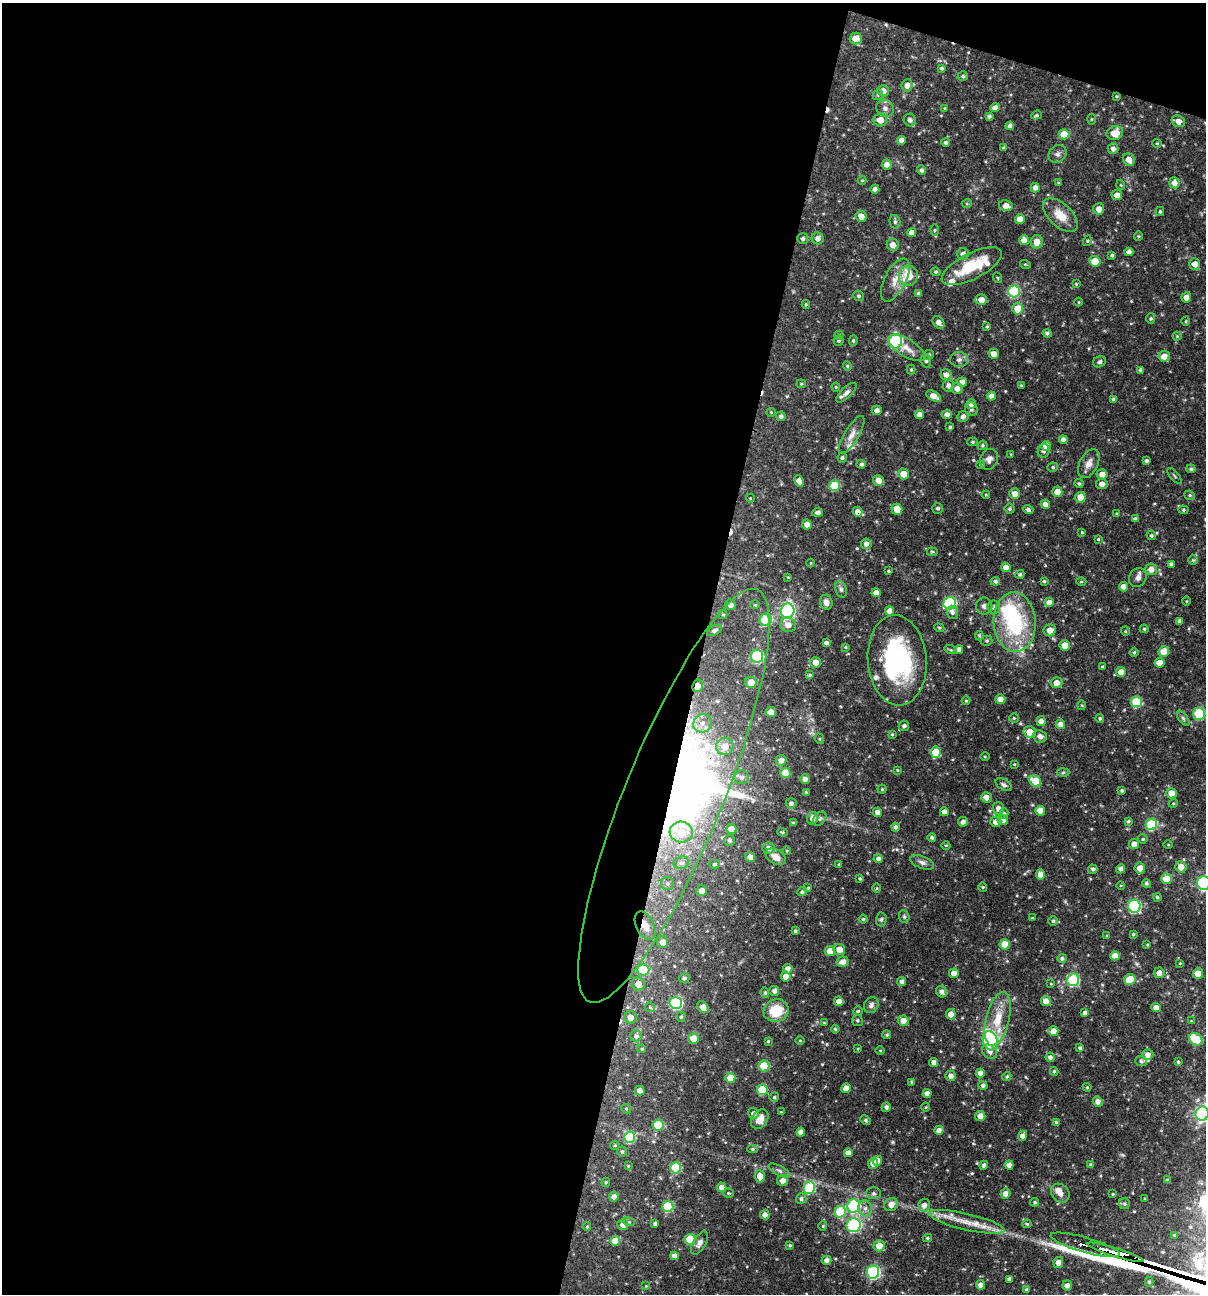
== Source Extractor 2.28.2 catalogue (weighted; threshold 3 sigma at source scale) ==
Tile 1 of 4 x 4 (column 1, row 1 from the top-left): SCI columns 250-1453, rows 3875-5166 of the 5187 x 5168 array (HDU 1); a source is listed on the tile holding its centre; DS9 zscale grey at full resolution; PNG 1208 x 1296 px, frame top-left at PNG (2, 3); each listed source drawn as its Kron ellipse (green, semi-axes under 4 px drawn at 4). Shown black and unused: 60% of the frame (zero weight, under 3 of 4 exposures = <1% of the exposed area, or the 3 px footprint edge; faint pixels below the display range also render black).
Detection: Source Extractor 2.28.2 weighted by HDU 2 'WHT'; one run over the whole footprint, this tile lists its part. Background 0.0667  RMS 0.0035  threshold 0.0157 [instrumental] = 3 sigma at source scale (4.5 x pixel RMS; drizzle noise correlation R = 1.50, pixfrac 1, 0.05/0.05 arcsec/px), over >= 5 px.
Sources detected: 480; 3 inside a brighter object's white glare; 6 cosmic-ray / hot-pixel residue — neither listed nor drawn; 10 inside a brighter listed object's ellipse — not listed separately; the other 461 listed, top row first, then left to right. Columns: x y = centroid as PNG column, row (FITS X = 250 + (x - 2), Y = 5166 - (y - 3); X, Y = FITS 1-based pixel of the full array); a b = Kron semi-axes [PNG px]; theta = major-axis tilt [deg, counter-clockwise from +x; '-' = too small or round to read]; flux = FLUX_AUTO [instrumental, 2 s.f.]
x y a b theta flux
856 39 6 6 - 3.2
942 68 4 4 - 0.62
963 76 5 5 - 0.7
907 85 6 5 - 1.8
883 91 5 5 - 2.4
878 95 5 4 - 0.52
1117 96 3 3 - 0.34
885 108 9 8 - 1.6
945 108 4 3 - 0.35
995 108 5 4 - 1.8
1036 115 5 4 - 0.49
989 116 4 4 - 0.7
1091 119 5 3 - 0.33
880 120 7 6 - 3.4
910 120 6 6 - 1.3
1178 121 7 5 -19 2.4
1010 126 4 4 - 1.3
1115 133 8 7 - 3.9
1064 134 5 5 - 5.6
902 140 4 4 - 2
946 143 4 4 - 0.67
1157 143 4 4 - 0.4
1004 148 3 3 - 0.52
1113 149 5 5 - 1.3
1057 154 9 8 - 1.3
1129 160 6 5 - 2.7
887 165 5 5 - 2.3
922 170 5 4 - 0.88
862 180 4 4 - 0.32
1059 183 3 3 - 0.34
1174 183 5 5 - 2.4
1121 185 5 3 - 0.3
1035 188 5 4 - 2
875 189 4 4 - 1.2
1117 195 5 5 - 2.4
967 203 5 3 - 0.36
1006 206 7 5 -11 2.2
1099 209 5 5 - 2.8
1160 211 4 3 - 0.5
1060 215 21 11 -43 5
861 216 5 5 - 2.5
1020 219 5 5 - 3.1
895 222 7 5 -75 0.72
935 230 5 3 - 0.39
912 233 4 4 - 2.4
1139 236 5 3 - 0.34
818 238 6 6 - 1.8
803 239 5 5 - 0.89
1024 240 5 5 - 2.3
1087 241 5 3 - 0.35
1037 242 7 6 - 2.7
893 245 6 6 - 2.5
1129 252 4 4 - 1.8
963 254 6 6 - 1.4
1112 255 3 3 - 0.59
1095 261 6 5 - 6.3
1025 264 5 3 - 0.3
1195 264 6 5 - 2.4
972 266 33 13 27 12
936 272 5 4 - 0.55
908 276 10 9 - 8.7
998 278 5 3 - 0.29
895 280 23 10 63 4.4
1076 284 4 4 - 0.37
1014 291 6 6 - 27
919 294 4 4 - 1.1
859 296 5 5 - 0.72
1186 297 5 5 - 2.1
981 300 6 5 - 2.5
1079 302 4 3 - 0.26
806 304 4 4 - 0.37
1018 309 6 5 - 5.6
1151 318 5 4 - 0.47
1186 321 5 3 - 0.26
939 322 7 5 -53 1.7
987 327 3 3 - 0.42
1047 333 4 4 - 0.69
839 335 4 4 - 0.41
1177 336 4 4 - 0.35
853 340 5 4 - 0.48
838 341 5 5 - 0.57
896 341 7 6 - 33
907 348 21 9 -30 3.4
994 354 5 5 - 2
929 355 5 5 - 0.59
1164 356 6 5 - 2.6
959 359 9 7 3 1.4
926 361 7 5 -74 0.63
1100 362 6 5 - 0.77
847 366 4 4 - 0.42
911 369 5 4 - 0.43
1141 370 4 3 - 1
946 375 6 5 - 1.9
962 382 5 4 - 1.8
801 384 5 4 - 0.41
1021 385 3 3 - 0.3
948 386 6 5 - 1.4
836 387 4 4 - 0.32
957 389 5 5 - 1.8
846 393 13 5 44 1.3
933 396 8 4 -29 3.1
991 396 4 4 - 1.9
1114 399 4 4 - 0.8
971 404 5 5 - 1.8
971 409 7 6 - 0.94
877 410 5 4 - 1.4
771 412 4 4 - 0.39
947 414 5 4 - 1.6
919 415 4 4 - 1.8
781 416 4 4 - 1
963 417 6 5 - 1.4
950 427 3 3 - 0.51
852 435 21 7 59 2.8
1063 440 4 4 - 1.4
972 442 5 4 - 0.48
982 445 5 4 - 0.55
1046 446 5 5 - 2.8
1044 451 7 6 - 1.1
1011 454 3 3 - 0.27
842 458 5 4 - 0.66
989 459 11 8 66 1.8
1146 461 3 3 - 0.75
861 464 5 4 - 0.76
1089 464 16 9 62 2.5
980 465 4 3 - 0.42
1053 467 5 4 - 0.57
1191 469 4 4 - 0.67
904 474 5 5 - 4.5
1102 474 5 5 - 2.3
1175 476 10 2 -49 0.43
878 480 5 5 - 2.7
799 481 6 4 -68 2.6
1079 484 5 3 - 0.42
1102 484 6 5 - 1.9
835 486 5 5 - 11
1057 492 5 5 - 3.2
1015 494 5 5 - 2.4
986 495 4 4 - 0.35
1190 495 5 4 - 0.52
1080 497 5 5 - 4.4
750 498 4 3 - 0.24
1045 504 5 4 - 1.5
938 508 5 5 - 0.77
897 509 5 5 - 4
1009 509 5 5 - 0.53
1028 510 5 4 - 0.89
1183 510 5 4 - 0.48
818 512 5 4 - 1.1
858 512 5 4 - 2.3
1117 513 4 3 - 0.36
1135 519 4 4 - 0.91
807 524 5 5 - 2
1082 532 3 3 - 0.32
1151 535 5 4 - 0.66
1098 539 3 3 - 0.39
866 544 5 5 - 1.3
932 552 5 4 - 0.46
1193 560 5 5 - 0.46
811 563 4 3 - 0.29
1171 564 4 3 - 0.79
1006 567 4 4 - 2.4
1151 569 6 6 - 2.4
888 571 3 2 - 0.33
1020 574 5 4 - 0.6
788 577 4 4 - 0.3
1138 578 10 8 57 1.5
995 581 4 4 - 0.85
1044 581 3 3 - 0.48
1081 581 5 3 - 0.41
1123 587 4 4 - 2.2
841 589 8 5 -70 0.92
876 593 4 4 - 2.3
1186 601 5 3 - 0.29
826 602 7 6 - 1.7
1049 602 5 4 - 2.3
950 603 6 6 - 37
730 605 5 5 - 1.9
755 605 5 4 - 0.4
984 606 8 8 - 1.2
994 607 6 6 - 1.3
787 611 7 7 - 70
890 611 4 4 - 2.9
952 612 6 5 - 1.2
723 615 4 4 - 0.43
766 620 6 6 - 18
1179 621 4 3 - 0.9
1015 622 30 21 -87 31
788 625 8 7 - 2.3
939 628 5 4 - 0.45
1144 629 4 4 - 0.43
715 630 8 4 27 0.85
1050 630 6 6 - 2.7
1125 631 4 4 - 0.36
979 636 4 3 - 0.44
987 641 6 5 - 0.55
826 643 4 4 - 1.1
1065 645 5 5 - 3.8
845 647 4 3 - 0.36
951 650 6 4 -18 0.43
959 650 4 4 - 1.7
1134 652 4 4 - 0.46
1164 652 5 5 - 6.2
757 656 6 6 - 32
897 660 45 29 -85 46
815 662 5 5 - 2.5
1159 663 5 4 - 4.1
1102 667 4 3 - 0.47
1121 672 5 4 - 2.3
810 675 4 3 - 0.51
751 682 5 5 - 4
1056 683 6 5 - 2.4
697 686 6 5 - 2.4
1000 699 5 4 - 2.4
966 701 4 4 - 0.37
1137 702 5 5 - 19
1082 705 5 3 - 0.33
771 712 5 5 - 2
1199 714 6 6 - 18
1014 718 4 4 - 0.43
1100 718 4 4 - 0.6
1183 718 9 4 -54 0.74
1041 721 5 4 - 1.9
702 723 9 8 - 3.1
1060 724 5 4 - 2.1
904 726 5 5 - 0.94
1030 732 6 6 - 3.9
892 734 4 3 - 0.41
1040 736 7 6 - 1.7
820 739 5 3 - 0.32
725 747 9 8 - 4.6
936 752 5 5 - 7.9
985 757 4 3 - 0.31
781 760 5 5 - 1.6
1014 764 3 3 - 0.29
897 770 4 3 - 0.33
1063 772 6 4 3 0.49
785 773 5 5 - 7
742 777 7 7 - 1.3
805 779 5 4 - 1.6
1035 781 6 5 - 8.6
1004 785 9 5 -31 0.92
882 789 4 4 - 0.4
1122 791 3 3 - 0.66
806 792 4 4 - 0.41
1171 793 5 5 - 3.7
674 796 223 49 68 210
986 797 5 5 - 2.1
791 803 5 5 - 0.98
1173 803 5 4 - 0.4
998 808 6 5 - 1.5
1040 811 5 4 - 3.8
877 812 5 4 - 1.7
944 812 4 4 - 1.6
1004 813 5 4 - 0.48
813 818 6 5 - 2.1
820 819 8 5 51 0.82
1003 820 5 5 - 1.8
1128 821 4 3 - 0.52
963 822 5 5 - 1.3
996 822 5 5 - 2.2
793 823 4 3 - 0.34
1151 824 6 5 - 23
895 827 4 4 - 0.87
731 829 5 5 - 2.5
681 832 11 10 - 6.2
783 832 5 4 - 0.44
932 837 4 4 - 0.76
1143 839 5 4 - 0.52
729 840 5 5 - 0.72
1134 844 5 5 - 2.1
946 845 4 3 - 0.29
1168 845 5 3 - 0.29
769 848 6 5 - 1.7
787 851 4 3 - 0.31
750 857 5 4 - 2
776 857 11 7 -30 2.5
878 859 4 4 - 1.3
922 862 12 6 -21 1.3
681 863 7 6 - 1.1
714 864 5 4 - 0.57
839 864 4 4 - 0.47
1181 867 6 5 - 3
1140 868 5 5 - 2.6
1093 869 4 4 - 0.84
1121 869 4 4 - 1.1
1041 874 5 4 - 2.7
860 878 3 3 - 0.39
1166 879 5 5 - 5.5
667 883 7 6 - 0.86
1146 883 5 4 - 0.62
1204 883 7 6 - 54
1121 885 4 3 - 0.29
983 887 4 4 - 0.38
808 888 3 3 - 0.32
877 888 5 3 - 0.33
701 891 5 5 - 2.1
802 892 5 4 - 0.7
1157 897 4 4 - 0.49
1134 906 6 6 - 34
904 917 7 5 -70 0.67
1032 918 3 3 - 0.45
863 919 4 4 - 0.46
881 919 7 5 86 0.71
1053 921 5 4 - 0.62
645 926 15 9 -64 3.3
795 931 3 3 - 0.49
1133 934 3 3 - 0.43
1107 936 4 3 - 0.3
662 942 6 6 - 2.6
1005 944 5 5 - 6
1147 944 4 3 - 0.33
839 949 6 5 - 3.2
830 951 5 5 - 4.7
1115 956 5 4 - 2.9
1062 958 4 4 - 0.87
843 962 6 5 - 2.2
1180 963 4 3 - 0.28
788 969 4 4 - 2.3
643 970 6 5 - 13
954 973 5 5 - 3.2
1159 973 5 5 - 2.2
1198 973 5 5 - 4.5
786 976 5 5 - 2.7
684 978 5 5 - 0.78
1130 979 6 5 - 6.7
1073 980 6 6 - 32
902 982 4 4 - 1.2
638 984 7 6 - 2.6
1051 984 4 3 - 0.25
774 991 5 5 - 1.5
942 992 6 5 - 1.5
765 993 5 4 - 0.55
839 1001 5 4 - 2.1
1046 1001 5 5 - 2.8
676 1003 6 6 - 30
871 1005 8 7 - 1.2
650 1007 5 4 - 0.43
703 1007 6 5 - 2.4
1156 1008 4 4 - 2.8
776 1011 12 11 - 9.3
858 1011 5 4 - 0.46
1085 1013 4 4 - 1.6
951 1014 5 5 - 2.8
630 1017 6 6 - 2
681 1017 5 4 - 0.49
998 1019 27 11 76 8.6
857 1020 5 5 - 0.61
903 1021 5 5 - 2.7
1191 1021 3 3 - 0.26
824 1023 4 3 - 0.33
835 1029 4 4 - 0.45
1053 1031 5 5 - 2.5
887 1035 4 4 - 0.5
636 1036 6 5 - 0.98
693 1039 5 5 - 3.3
1196 1039 7 5 -38 14
768 1041 3 3 - 0.42
800 1041 5 3 - 0.37
990 1041 10 7 -74 35
1080 1048 4 4 - 0.71
642 1049 4 3 - 0.44
858 1049 4 3 - 0.29
880 1050 5 3 - 0.32
990 1052 8 6 -43 1.4
1148 1055 5 5 - 1.8
1050 1057 4 4 - 1
1141 1061 6 5 - 0.65
934 1062 4 4 - 1.8
1178 1062 3 3 - 0.43
764 1066 5 5 - 14
1054 1071 4 3 - 0.49
980 1073 4 4 - 2.3
951 1076 5 5 - 1.6
1007 1076 4 4 - 0.55
730 1078 5 5 - 5.8
912 1082 3 3 - 0.67
983 1085 5 4 - 0.93
1087 1087 4 4 - 0.39
846 1088 5 5 - 3.2
762 1090 5 5 - 13
640 1091 5 4 - 2.2
927 1093 4 4 - 1.9
774 1097 5 5 - 0.6
1098 1102 5 5 - 1.7
886 1107 5 4 - 0.9
926 1107 4 3 - 0.26
626 1109 5 4 - 0.45
781 1112 3 2 - 0.29
753 1113 5 5 - 1.5
1202 1114 7 6 - 91
980 1116 5 5 - 2.4
760 1119 10 7 57 3.1
865 1120 5 4 - 0.48
1056 1122 4 4 - 0.44
658 1125 5 5 - 14
939 1130 5 4 - 2.4
801 1132 4 4 - 2.2
1023 1136 5 4 - 1.5
629 1137 6 5 - 20
615 1145 5 4 - 0.38
752 1149 5 4 - 0.6
622 1152 5 5 - 0.71
848 1153 4 4 - 2.1
877 1161 5 4 - 2.3
873 1163 5 5 - 2.2
984 1165 4 4 - 1.1
1009 1165 4 4 - 2.3
1091 1165 4 4 - 0.71
628 1166 4 3 - 0.31
676 1168 5 5 - 21
779 1171 12 5 -28 1.1
760 1176 6 5 - 3.2
783 1180 5 5 - 2.3
1167 1180 4 3 - 0.55
606 1182 4 3 - 0.43
722 1187 5 4 - 2.2
809 1188 6 5 - 25
728 1193 5 4 - 0.43
873 1193 7 6 - 0.86
1060 1193 10 8 -49 2
1005 1194 5 5 - 1.7
1113 1194 3 3 - 0.31
614 1197 5 5 - 1.7
801 1199 5 5 - 0.83
1145 1199 3 2 - 0.34
1035 1202 4 4 - 0.56
1125 1204 5 5 - 0.62
891 1205 7 6 - 2.6
924 1205 6 5 - 2.2
668 1206 5 5 - 20
854 1206 6 6 - 33
865 1208 8 6 -77 1.5
840 1212 6 5 - 16
765 1215 5 4 - 1.7
629 1222 6 4 -17 0.45
967 1222 39 8 -13 7.5
655 1224 4 3 - 0.83
1027 1224 4 4 - 0.39
623 1225 5 5 - 2.5
854 1225 7 6 - 45
823 1226 4 4 - 0.38
587 1227 4 3 - 0.41
1175 1235 3 3 - 0.5
927 1238 4 3 - 0.52
690 1239 5 5 - 11
615 1241 5 5 - 5.5
699 1243 13 6 60 1.5
790 1245 4 3 - 0.5
1085 1245 36 7 -16 280
879 1246 5 5 - 4.2
1116 1252 30 3 -17 340
674 1256 4 4 - 1.8
827 1260 5 4 - 1.5
1058 1262 5 5 - 2.1
873 1272 6 6 - 53
1009 1279 4 3 - 1.1
1149 1282 5 4 - 0.64
980 1285 5 4 - 1.8
1067 1285 5 5 - 1.5
646 1286 4 4 - 0.28
1027 1290 4 4 - 0.72
Overlapping masked pixels (flux is a lower limit): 7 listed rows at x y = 858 512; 697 686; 674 796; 645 926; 990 1041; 1085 1245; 1116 1252
Isophote crosses this tile's border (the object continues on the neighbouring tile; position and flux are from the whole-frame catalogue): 2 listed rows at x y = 1204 883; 1202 1114